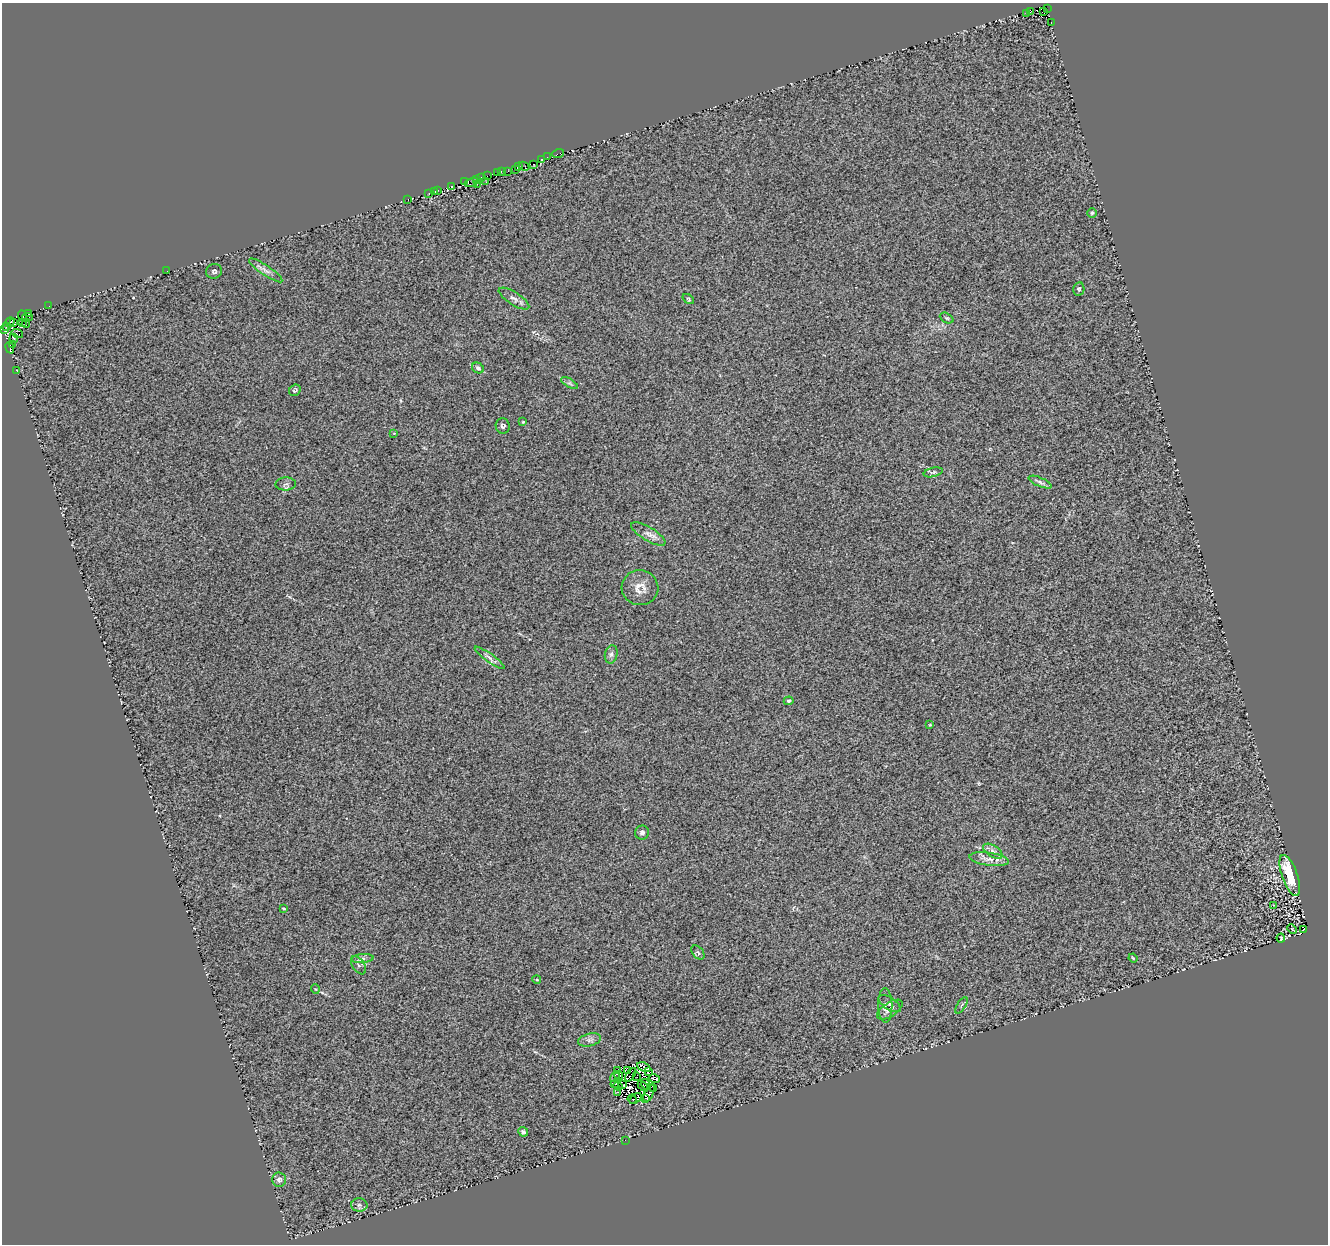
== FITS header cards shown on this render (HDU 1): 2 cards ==
NAXIS1  =                 1326
NAXIS2  =                 1242

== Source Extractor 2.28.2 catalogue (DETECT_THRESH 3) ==
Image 1326 x 1242 px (HDU 1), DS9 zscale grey, 1 PNG px = 1 image px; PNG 1330 x 1246 px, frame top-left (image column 1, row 1242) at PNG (2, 3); each listed source drawn as its Kron ellipse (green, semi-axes under 4 px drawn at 4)
Background 0.0538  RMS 0.15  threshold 0.461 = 3 sigma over >= 5 px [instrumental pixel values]
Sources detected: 131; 22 with non-positive FLUX_AUTO (blend fragments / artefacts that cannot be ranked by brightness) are neither listed nor drawn; the other 109 listed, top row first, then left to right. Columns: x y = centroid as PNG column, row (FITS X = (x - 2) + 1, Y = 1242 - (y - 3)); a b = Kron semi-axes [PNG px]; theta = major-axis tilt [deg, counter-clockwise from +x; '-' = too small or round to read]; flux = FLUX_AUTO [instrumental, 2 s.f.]
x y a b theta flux
1047 9 3 2 - 62
1031 11 3 2 - 29
1044 12 3 3 - 310
1027 13 2 2 - 11
1051 22 3 2 - 34
558 154 6 2 18 37
547 157 3 2 - 11
541 160 3 2 - 200
534 164 3 2 - 21
518 166 3 2 - 53
524 166 5 2 - 84
515 170 2 2 - 8
502 171 4 2 - 65
508 171 2 2 - 190
498 172 2 2 - 57
487 176 2 2 - 77
481 177 3 3 - 220
476 179 2 2 - 70
464 182 3 2 - 31
472 182 7 4 21 1800
486 182 3 2 - 12
477 184 2 2 - 38
451 187 4 3 - 550
438 190 3 2 - 34
435 191 3 2 - 32
429 193 3 2 - 30
408 199 3 2 - 52
1092 213 4 4 - 15
266 270 20 5 -34 56
167 271 2 2 - 11
214 271 8 7 - 30
1079 289 7 5 78 20
514 299 17 6 -32 54
688 299 6 4 -37 13
49 306 2 2 - 4
29 313 3 3 - 110
22 316 5 3 - 1500
27 317 5 2 - 220
947 318 7 4 -26 17
10 321 4 2 - 440
22 322 3 2 - 400
14 323 4 3 - 180
26 323 4 2 - 29
6 327 3 3 - 700
4 330 3 2 - 280
17 333 6 3 -16 270
14 338 4 2 - 380
12 344 3 2 - 700
10 348 6 3 -69 600
478 368 6 5 - 32
17 370 3 2 - 33
569 383 9 4 -30 23
295 390 6 5 - 19
523 422 4 3 - 10
503 426 8 7 - 28
394 433 3 2 - 6.2
933 472 10 4 14 17
1040 482 12 4 -23 31
286 484 10 6 1 30
648 534 19 6 -31 69
640 588 18 17 - 120
611 654 9 6 78 34
490 658 18 4 -36 46
789 701 5 3 - 13
930 725 3 3 - 9.1
642 833 7 7 - 33
993 851 11 5 -32 42
989 859 19 6 -8 81
1290 875 21 7 -71 460
1274 905 3 2 - 7.3
283 908 3 2 - 10
1292 929 5 3 - 9
1303 930 4 2 - 190
1281 938 4 2 - 11
698 952 8 5 -47 20
362 958 11 4 5 36
1133 958 4 3 - 9
358 965 10 6 -56 30
537 980 4 3 - 9.7
315 989 5 3 - 8.7
890 1004 12 6 -33 37
961 1005 9 3 58 17
885 1006 17 7 -90 61
890 1010 14 7 33 58
589 1040 12 6 13 41
644 1067 7 2 -24 2.3
628 1070 2 2 - 9.1
617 1071 3 2 - 23
649 1071 3 2 - 7.8
619 1075 4 2 - 11
631 1075 8 2 54 13
615 1077 5 3 - 4.1
637 1077 3 2 - 6.7
654 1079 5 2 - 29
615 1084 4 3 - 3.5
646 1084 5 2 - 8.2
623 1085 3 2 - 22
618 1086 5 4 - 21
643 1086 6 2 -48 0.85
654 1089 3 2 - 8
617 1092 3 2 - 36
649 1093 9 4 67 7.9
635 1098 7 3 38 24
646 1098 4 2 - 42
632 1099 4 2 - 20
523 1132 5 4 - 25
625 1140 3 2 - 8.6
279 1180 7 7 - 41
359 1205 8 6 0 32
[22 non-positive-flux detections neither listed nor drawn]